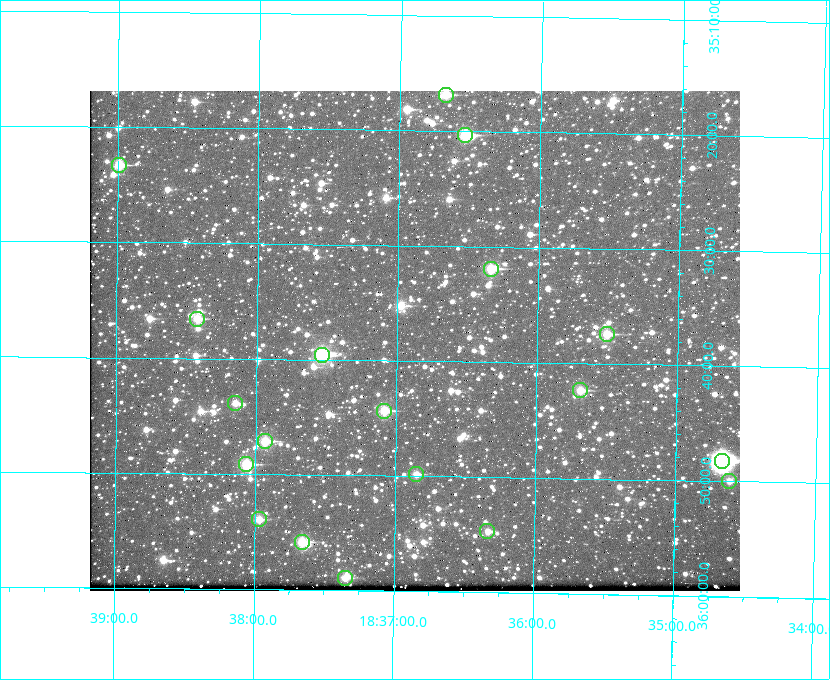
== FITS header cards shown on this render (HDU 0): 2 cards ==
NAXIS1  =                  650 / Width of table row in bytes
NAXIS2  =                  500 / Number of rows in table

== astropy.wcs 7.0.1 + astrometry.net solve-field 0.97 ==
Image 650 x 500 px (HDU 0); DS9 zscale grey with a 90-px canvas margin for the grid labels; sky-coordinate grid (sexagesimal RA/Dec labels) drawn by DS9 from the SOLVED WCS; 19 Tycho-2 reference stars matched to detected sources circled (green)
Header WCS: none
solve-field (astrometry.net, Tycho-2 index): SOLVED blind (the file carries no WCS)
Solved WCS: RA---TAN-SIP/DEC--TAN-SIP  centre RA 18:36:52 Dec +35:38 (279.22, +35.64 deg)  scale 5.21 arcsec/px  FOV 56.5' x 43.4'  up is +179 deg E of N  parity flipped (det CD > 0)
(file carries no celestial WCS; the grid is the blind solution)
Tycho-2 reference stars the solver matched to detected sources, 19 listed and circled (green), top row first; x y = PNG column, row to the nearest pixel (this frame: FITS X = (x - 90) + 1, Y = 500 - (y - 91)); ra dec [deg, ICRS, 3 dp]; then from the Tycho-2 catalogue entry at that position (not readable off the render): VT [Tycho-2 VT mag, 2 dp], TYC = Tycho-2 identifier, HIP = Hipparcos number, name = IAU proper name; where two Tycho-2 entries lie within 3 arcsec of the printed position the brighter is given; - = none
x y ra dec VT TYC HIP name
446 95 279.169 +35.281 10.53 2645-756-1 - -
465 135 279.134 +35.339 9.91 2645-980-1 - -
119 165 279.747 +35.388 10.29 2645-648-1 - -
491 269 279.085 +35.532 9.84 2645-710-1 - -
197 319 279.606 +35.610 10.50 2645-565-1 - -
607 334 278.877 +35.623 10.37 2632-1282-1 - -
322 355 279.382 +35.660 8.88 2649-136-1 91311 -
580 390 278.922 +35.705 10.37 2636-96-1 - -
235 403 279.537 +35.731 11.00 2649-31-1 - -
384 411 279.271 +35.739 10.27 2649-22-1 - -
265 441 279.483 +35.786 9.96 2649-1276-1 - -
722 461 278.667 +35.805 7.78 2636-68-1 91080 -
246 464 279.516 +35.819 10.07 2649-1464-1 - -
416 474 279.212 +35.831 10.99 2649-1529-1 - -
729 481 278.654 +35.833 11.29 2636-133-1 - -
259 519 279.492 +35.899 10.86 2649-1492-1 - -
487 531 279.083 +35.912 11.42 2649-1448-1 - -
302 542 279.414 +35.931 10.32 2649-1381-1 - -
345 578 279.337 +35.982 10.50 2649-1232-1 - -